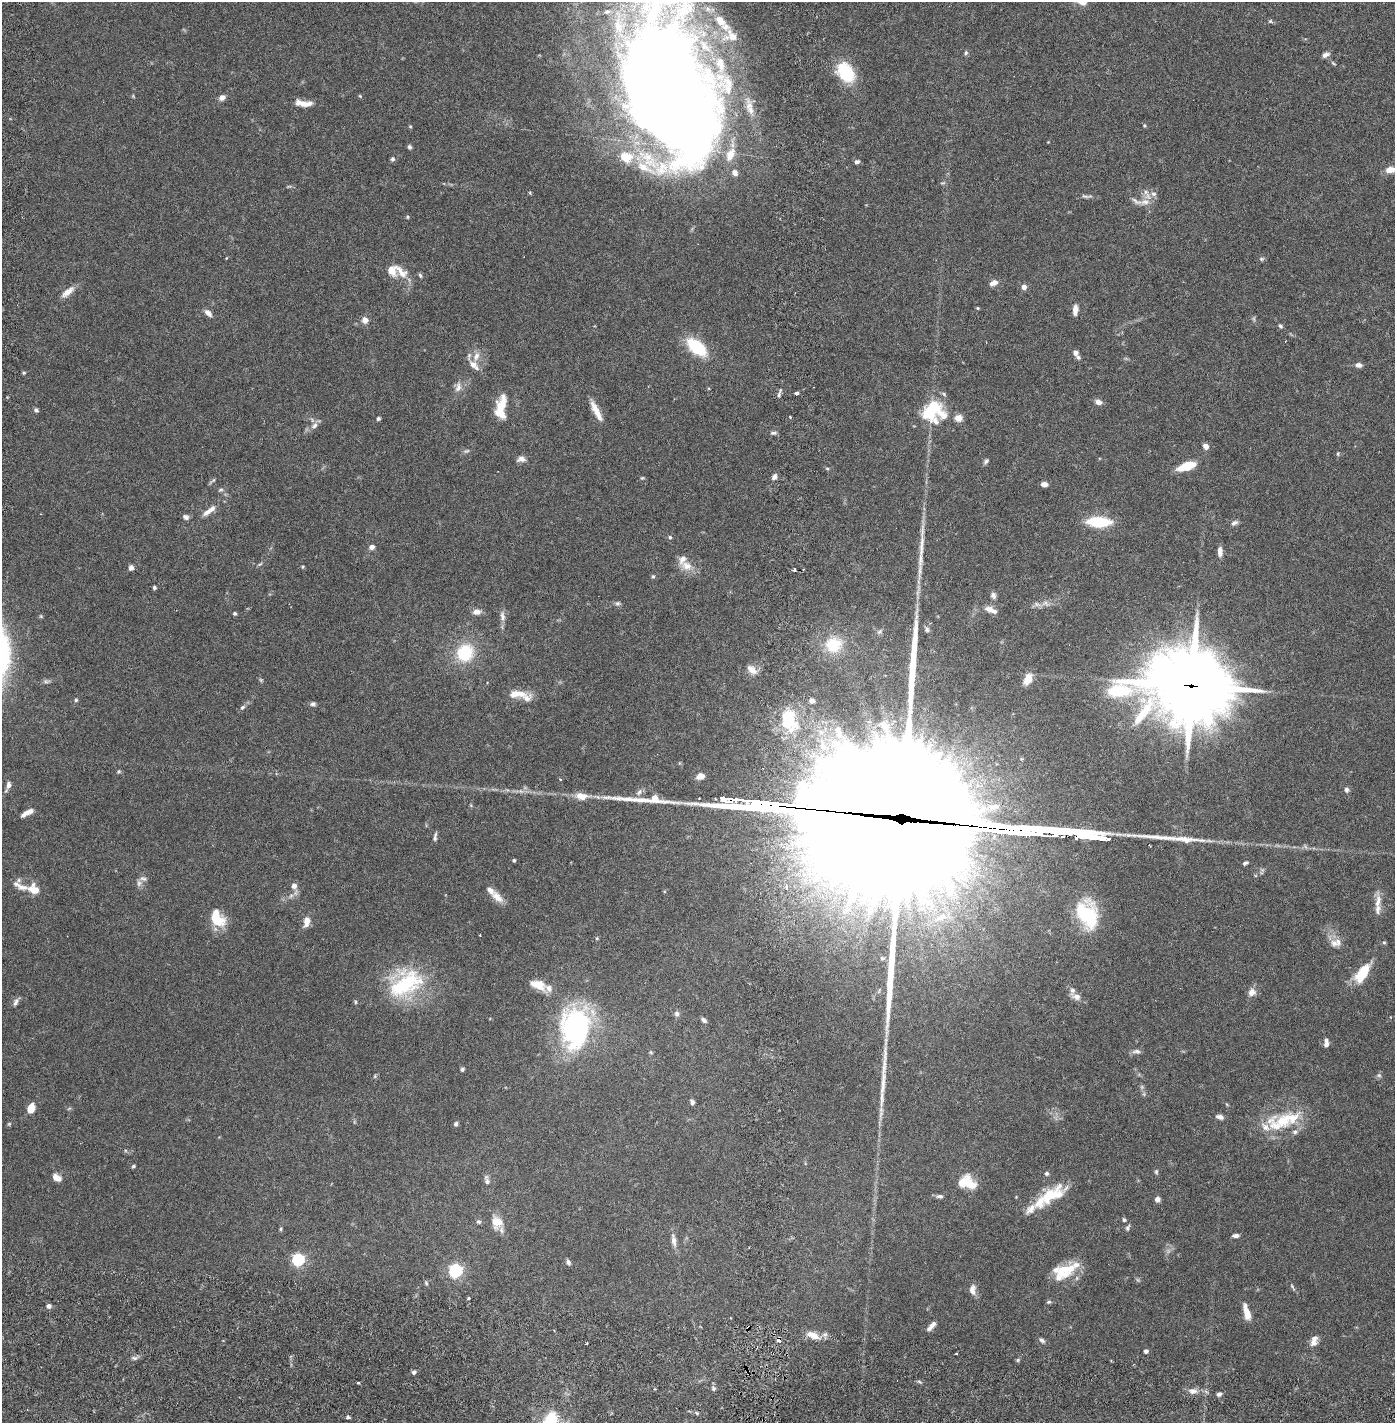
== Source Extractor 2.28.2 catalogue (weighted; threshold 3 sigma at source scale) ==
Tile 10 of 4 x 4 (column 2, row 3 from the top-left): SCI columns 1494-2886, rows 1509-2929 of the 5883 x 5855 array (HDU 1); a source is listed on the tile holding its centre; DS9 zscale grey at full resolution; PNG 1397 x 1425 px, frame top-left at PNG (2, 2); no overlay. Shown black and unused: <1% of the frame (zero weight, under 2 of 6 exposures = <1% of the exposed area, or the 3 px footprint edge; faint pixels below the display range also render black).
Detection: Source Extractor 2.28.2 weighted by HDU 2 'WHT'; one run over the whole footprint, this tile lists its part. Background 0.0691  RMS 0.0049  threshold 0.0199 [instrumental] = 3 sigma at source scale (4.09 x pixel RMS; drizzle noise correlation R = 1.36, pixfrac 0.8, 0.05/0.05 arcsec/px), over >= 5 px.
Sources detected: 240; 5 too faint to see at this stretch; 3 inside a brighter object's white glare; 1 cosmic-ray / hot-pixel residue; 5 long thin detections or spike segments (spike, bleed or trail) — not listed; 34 inside a brighter listed object's ellipse — not listed separately; the other 192 listed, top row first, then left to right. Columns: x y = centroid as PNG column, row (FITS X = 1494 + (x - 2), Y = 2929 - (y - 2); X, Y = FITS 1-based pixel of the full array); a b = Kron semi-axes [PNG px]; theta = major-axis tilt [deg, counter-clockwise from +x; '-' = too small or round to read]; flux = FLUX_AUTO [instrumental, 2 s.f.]
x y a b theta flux
720 21 15 10 -49 3.7
1270 21 6 5 - 0.47
731 36 19 16 -13 4.3
966 53 6 5 - 0.49
1325 55 10 6 26 1
1333 63 8 4 -36 0.42
846 72 22 15 -54 14
666 89 123 76 -75 590
360 96 5 3 - 0.29
222 98 8 7 - 1.3
303 103 21 7 -6 2.9
749 105 21 10 -79 3.3
410 126 5 3 - 0.26
1144 126 4 4 - 0.31
409 147 6 5 - 0.56
392 159 6 5 - 0.59
857 162 6 5 - 0.74
1391 170 14 8 9 2.4
943 183 8 3 13 0.38
530 193 4 3 - 0.35
1085 196 13 4 -16 0.76
1145 202 17 8 8 2.4
408 217 5 3 - 0.3
1261 259 7 5 -1 0.51
401 272 24 9 -47 3.6
420 275 6 5 - 0.46
994 283 10 6 27 1.6
1024 287 6 5 - 1.3
68 292 18 7 39 2.7
977 308 4 4 - 0.3
1075 310 12 6 86 1.8
208 313 10 6 -42 1.5
365 320 7 6 - 1.8
1280 326 7 5 -48 0.55
697 347 22 12 -41 14
1075 352 6 6 - 1.1
476 356 15 8 69 2.2
474 365 18 8 -43 2.4
1359 365 7 6 - 1.2
24 373 5 4 - 0.35
458 387 15 8 78 1.8
797 393 3 3 - 1.4
779 395 6 4 72 0.62
1098 402 7 6 - 1.5
502 403 22 13 73 5.1
36 410 6 5 - 0.69
596 411 25 6 -63 3.5
933 411 31 25 9 14
790 417 3 3 - 0.23
378 419 5 4 - 0.47
314 425 11 7 43 1.5
773 433 8 5 0 0.68
1206 446 6 5 - 1.5
1338 454 6 4 71 0.39
521 459 11 7 7 1.3
986 461 8 5 50 0.64
1186 466 19 8 19 6.5
827 468 6 3 -19 0.33
774 477 7 5 66 1.2
642 478 5 4 - 0.32
212 481 13 3 37 0.48
1044 484 7 5 -5 1.4
221 490 7 4 18 0.49
207 512 14 7 31 1.9
186 517 8 6 -23 0.87
1099 522 21 9 -3 14
1234 523 9 6 25 0.88
670 537 5 5 - 0.52
921 546 49 6 86 5.8
372 547 6 5 - 1.3
1220 552 12 6 -88 1.6
260 564 7 4 35 0.41
687 566 17 12 -22 3.7
302 567 4 4 - 0.32
131 568 6 5 - 1.1
794 569 3 3 - 0.89
653 576 6 5 - 0.41
154 587 4 4 - 0.47
993 595 8 7 - 1
618 603 7 6 - 0.66
1045 603 12 7 -15 1.5
991 610 18 7 -22 2.3
477 612 10 7 -4 1.7
235 614 4 4 - 0.5
502 616 15 7 -83 1.5
927 629 7 6 - 0.7
833 645 21 19 11 9.4
465 653 16 14 57 14
752 670 14 9 -43 2.3
1028 679 10 6 64 5.2
261 680 6 4 -45 0.38
1191 686 35 26 -1 2200
515 693 15 10 26 2.7
526 698 16 13 27 2.4
76 700 5 5 - 0.4
812 701 7 7 - 1.3
313 704 7 6 - 0.76
242 707 8 5 43 0.73
789 720 33 22 -74 17
823 745 30 13 -57 11
118 771 6 5 - 0.42
700 776 9 7 21 1.9
560 779 3 3 - 0.31
8 785 9 6 79 1.1
1346 790 6 6 - 0.86
639 792 11 7 46 1.1
582 796 18 9 -5 3.3
994 807 19 9 13 3.5
24 814 12 5 37 1.4
904 814 94 57 -14 17000
435 838 7 5 83 0.7
514 860 3 3 - 0.47
1245 863 7 4 27 0.6
19 880 7 6 - 0.65
139 883 10 6 89 0.98
294 886 7 7 - 1.5
786 887 5 5 - 0.87
33 889 16 13 -36 3.6
291 896 7 6 - 0.87
497 897 19 9 -42 2.9
1378 901 26 7 81 2.8
1085 914 33 17 -71 17
941 917 25 11 28 6.7
217 918 21 14 -58 7.6
306 922 13 7 82 2.4
597 938 5 4 - 0.31
1384 942 5 5 - 0.36
1334 943 13 9 -42 2
882 958 6 5 - 0.43
1362 973 27 12 55 7.6
405 983 48 33 30 25
538 985 21 10 -21 4.5
1252 992 9 8 - 2
1076 997 12 7 -16 1.7
16 1002 11 5 68 0.91
355 1002 5 3 - 0.34
677 1014 7 7 - 0.82
704 1020 7 5 -41 0.84
572 1027 44 33 71 46
1326 1043 10 5 87 1.4
1136 1051 12 6 -2 1
651 1052 6 4 -59 0.37
462 1069 6 5 - 0.49
1379 1075 6 5 - 0.56
692 1102 6 5 - 0.79
31 1108 10 7 69 3.4
1220 1117 9 5 -15 1.2
1282 1121 44 22 12 15
9 1124 5 5 - 0.34
456 1124 6 5 - 0.64
133 1166 4 4 - 0.5
1156 1172 7 5 77 0.47
1047 1173 5 5 - 0.62
57 1178 11 7 -30 2.2
487 1180 14 6 -79 1.2
967 1182 21 15 -19 6.6
1051 1195 38 15 31 12
939 1196 10 5 -1 0.83
1157 1199 5 5 - 1.4
1124 1220 6 5 - 0.51
479 1222 6 5 - 0.59
497 1222 15 13 -77 4.4
1127 1228 9 5 67 0.65
281 1229 6 4 90 0.36
1236 1236 8 4 1 0.95
674 1240 19 6 -80 1.9
298 1259 5 5 - 44
568 1262 6 5 - 0.81
455 1271 6 6 - 55
1064 1271 28 15 10 8.8
426 1283 6 5 - 0.46
1292 1287 11 4 -60 0.55
972 1290 12 7 -88 1.8
469 1298 3 3 - 0.43
1049 1302 6 5 - 0.46
49 1306 5 5 - 1
1247 1312 18 6 -75 3.7
931 1326 14 5 47 1.6
813 1335 15 7 -23 3.9
779 1339 5 4 - 1.3
1042 1340 9 5 -34 0.78
1314 1341 14 8 72 1.9
587 1343 2 2 - 0.28
1146 1351 4 4 - 0.92
134 1358 7 5 -19 0.74
414 1372 6 5 - 0.65
358 1383 3 3 - 0.4
713 1388 7 6 - 0.74
1193 1391 11 7 3 1.7
1219 1394 5 5 - 0.88
697 1413 6 4 -45 0.45
348 1417 4 4 - 0.73
Overlapping masked pixels (flux is a lower limit): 3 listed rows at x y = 1191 686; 904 814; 779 1339
Isophote crosses this tile's border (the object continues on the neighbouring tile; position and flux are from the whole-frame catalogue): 2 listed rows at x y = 666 89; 1391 170